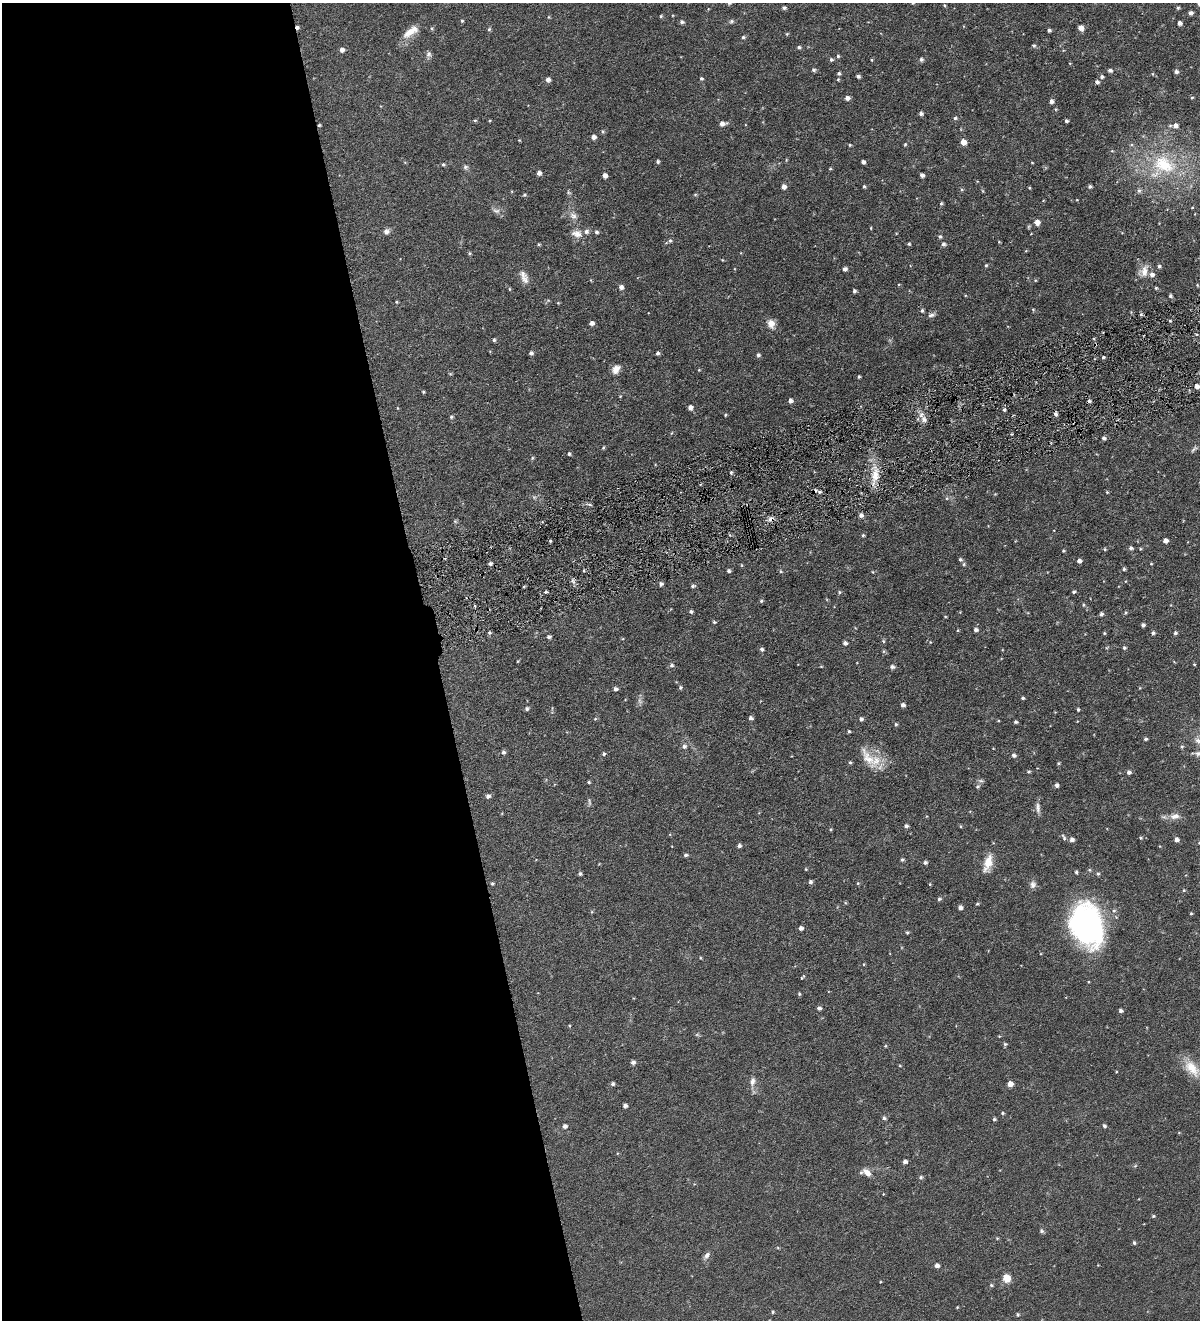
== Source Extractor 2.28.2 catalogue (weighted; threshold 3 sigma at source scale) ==
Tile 9 of 4 x 4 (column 1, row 3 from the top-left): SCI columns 278-1475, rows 1322-2639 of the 5223 x 5278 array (HDU 1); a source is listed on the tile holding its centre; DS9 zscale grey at full resolution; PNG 1202 x 1322 px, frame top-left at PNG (2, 3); no overlay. Shown black and unused: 36% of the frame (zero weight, under 4 of 8 exposures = <1% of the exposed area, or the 3 px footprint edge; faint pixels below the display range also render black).
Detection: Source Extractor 2.28.2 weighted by HDU 2 'WHT'; one run over the whole footprint, this tile lists its part. Background 0.0723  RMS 0.0066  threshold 0.0269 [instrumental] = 3 sigma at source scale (4.09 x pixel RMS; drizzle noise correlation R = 1.36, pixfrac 0.8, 0.05/0.05 arcsec/px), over >= 5 px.
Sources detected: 293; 3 too faint to see at this stretch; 3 cosmic-ray / hot-pixel residue — not listed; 5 inside a brighter listed object's ellipse — not listed separately; the other 282 listed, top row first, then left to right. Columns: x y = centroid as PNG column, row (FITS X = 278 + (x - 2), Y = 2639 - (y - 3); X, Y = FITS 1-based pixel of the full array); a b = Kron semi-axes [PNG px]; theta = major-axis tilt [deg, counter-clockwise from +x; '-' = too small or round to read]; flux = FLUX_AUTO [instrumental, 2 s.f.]
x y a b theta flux
729 3 5 5 - 1.2
913 3 5 4 - 0.89
1199 3 5 5 - 1.6
784 8 4 4 - 1.3
1178 8 4 4 - 0.96
1190 13 4 4 - 1.7
661 16 4 3 - 0.68
549 17 4 4 - 0.56
462 21 4 4 - 0.67
731 21 7 6 - 1.1
682 22 5 4 - 1.3
1179 23 4 4 - 2.1
432 28 5 4 - 0.76
1081 28 5 5 - 3.1
489 29 5 4 - 0.94
1049 30 4 3 - 1.2
411 32 24 9 35 7.5
787 34 4 4 - 0.63
743 37 5 4 - 1
1034 45 5 5 - 0.85
799 47 5 4 - 1.1
342 50 5 5 - 2.3
429 54 8 7 - 1.7
838 56 4 4 - 0.84
831 59 5 5 - 1
921 59 5 5 - 1.4
871 60 4 3 - 0.54
1070 63 4 2 - 0.36
814 70 4 4 - 1.1
1110 70 5 4 - 1.5
1176 72 5 4 - 1.6
839 73 4 4 - 0.98
1153 74 5 3 - 0.52
858 76 4 3 - 1.4
1102 77 5 4 - 1.4
701 78 5 4 - 0.8
548 79 5 5 - 2.3
838 79 4 3 - 0.62
1097 82 5 4 - 1.5
1192 97 5 3 - 0.59
847 98 5 4 - 2.3
1051 101 5 4 - 2
921 114 5 4 - 1.3
955 118 4 4 - 0.95
475 120 4 4 - 0.66
490 120 4 3 - 0.49
1066 121 4 3 - 1
722 123 7 5 7 3
319 125 3 3 - 0.64
1175 125 7 6 - 2.7
603 131 5 5 - 0.9
593 137 5 4 - 2.6
519 140 3 3 - 0.42
963 142 5 5 - 5.4
905 144 5 4 - 0.62
850 145 4 3 - 0.65
1112 151 5 3 - 0.56
658 161 4 4 - 1.1
863 162 4 3 - 1.7
1032 162 4 3 - 0.38
443 164 5 4 - 0.78
1164 164 38 26 -21 42
465 167 7 5 15 1.2
830 169 4 3 - 0.58
539 173 4 4 - 2.3
605 175 4 4 - 3
922 175 4 4 - 2.2
864 186 4 3 - 0.86
1090 186 4 4 - 1.2
784 187 5 4 - 2.9
1029 188 3 3 - 0.51
961 189 5 3 - 0.66
1139 191 7 6 - 1.4
695 194 5 3 - 0.61
524 195 5 4 - 0.79
941 203 5 4 - 0.79
1192 207 5 3 - 0.54
496 211 12 6 -18 2.3
573 216 11 8 -41 3.2
1037 222 5 5 - 4.4
871 228 4 3 - 0.47
386 232 7 6 - 2.2
596 232 5 5 - 1.2
577 234 15 10 -10 4.5
940 236 5 5 - 1
670 240 5 5 - 1.1
999 242 3 3 - 0.47
539 244 4 4 - 0.6
909 244 4 4 - 0.86
944 244 5 5 - 1.5
469 253 5 4 - 0.69
986 265 4 4 - 0.79
1159 266 5 5 - 1.1
845 269 4 4 - 2.1
1144 271 17 10 74 5.6
525 280 16 9 -57 4.1
1035 280 4 3 - 0.51
1197 285 5 3 - 0.5
621 287 5 5 - 2.3
1156 288 4 4 - 0.67
509 289 5 3 - 0.51
854 291 4 4 - 1.2
1170 296 4 4 - 1.1
396 302 4 3 - 0.59
558 303 4 4 - 0.51
1033 309 6 4 -2 0.61
922 310 5 4 - 1.1
931 315 10 5 12 1.7
1170 321 4 3 - 0.6
592 323 5 4 - 2.4
771 324 12 9 -75 4.2
494 340 4 4 - 0.89
531 353 4 4 - 1.5
657 353 4 4 - 1.3
758 355 5 4 - 1.3
1103 357 4 3 - 0.91
616 369 11 8 53 4.2
699 370 4 4 - 0.46
859 377 3 3 - 0.77
1197 386 4 3 - 2.3
423 392 4 3 - 0.66
620 396 3 3 - 0.47
790 400 5 5 - 2
1089 401 4 4 - 1
690 407 4 4 - 2.8
398 408 4 3 - 0.39
1004 410 5 5 - 1.1
1056 414 5 4 - 1.4
725 415 3 3 - 0.61
451 417 5 5 - 0.9
924 419 8 6 -86 2.6
1104 438 5 4 - 1.3
603 448 5 3 - 0.76
1194 449 11 4 45 1.3
569 454 4 4 - 0.97
532 458 5 4 - 0.76
731 472 4 3 - 0.69
875 475 19 9 85 8.5
820 492 4 3 - 1.1
1107 492 4 3 - 0.54
995 494 4 4 - 0.43
861 515 6 5 - 1.7
455 521 5 5 - 0.77
863 535 4 3 - 0.79
550 541 4 3 - 0.67
1165 541 4 4 - 2.7
1131 548 5 4 - 1.5
1105 549 4 4 - 0.62
1063 551 3 3 - 0.62
960 560 4 4 - 1.1
1079 561 4 4 - 2.1
490 563 4 3 - 1.7
964 564 5 4 - 0.77
1151 564 4 3 - 0.48
741 565 5 3 - 0.46
1124 569 4 4 - 0.96
729 571 4 4 - 1.3
781 571 5 4 - 0.72
873 572 5 3 - 0.47
661 584 4 4 - 1.5
693 586 5 4 - 1.1
546 592 4 3 - 0.96
839 592 5 4 - 0.72
1074 592 4 4 - 0.91
761 601 4 4 - 0.91
1083 605 5 3 - 0.53
691 612 4 4 - 1.1
1126 613 5 4 - 0.73
1101 614 4 4 - 1.3
714 622 4 4 - 0.76
1143 625 4 3 - 1.4
976 630 5 4 - 1.8
489 632 4 3 - 0.75
1104 633 4 3 - 0.63
1153 633 4 4 - 1.2
1175 633 5 4 - 1
549 637 4 4 - 1.6
883 641 6 4 -89 0.74
845 643 4 4 - 1.8
1124 648 5 4 - 0.92
762 649 5 4 - 1.3
884 651 5 4 - 0.77
1194 664 4 3 - 0.47
671 665 5 5 - 1.4
821 666 5 3 - 0.45
892 667 5 5 - 1.7
680 687 5 4 - 0.88
615 689 5 4 - 1.6
1023 698 3 3 - 0.88
903 705 4 4 - 2
527 709 5 4 - 1.2
1078 709 4 3 - 0.76
751 718 4 4 - 1.6
595 719 5 3 - 0.55
861 719 4 4 - 1.4
1016 722 4 3 - 0.98
896 724 4 4 - 0.93
1145 739 5 3 - 0.88
1199 741 15 7 -15 4.4
684 746 7 6 - 1.6
1182 747 5 4 - 0.84
503 752 5 5 - 1.4
1198 753 11 7 16 2.3
604 754 4 4 - 0.94
1014 755 5 4 - 1.5
868 758 34 11 -57 10
850 762 4 4 - 0.78
1058 763 4 3 - 0.64
1029 772 5 4 - 0.71
1129 772 4 4 - 1.7
589 782 4 3 - 0.65
1057 785 4 4 - 1.8
978 786 6 5 - 1.2
488 796 5 5 - 1.8
589 802 11 4 -82 1.1
1038 808 15 6 -87 2.5
1175 816 14 8 11 3.9
906 826 4 4 - 1.4
1064 837 9 4 -65 1.1
1141 838 5 4 - 0.63
1072 840 5 5 - 2.2
1176 840 4 4 - 2.4
1199 843 5 4 - 0.78
739 846 5 4 - 1.3
686 855 4 4 - 1.2
902 860 5 4 - 0.97
925 863 5 4 - 1.3
988 863 24 9 73 8
806 869 4 3 - 0.52
1076 872 5 4 - 0.88
580 874 4 4 - 1.1
1098 874 5 4 - 0.8
810 882 4 4 - 1.5
492 883 4 4 - 0.89
858 883 5 4 - 0.63
930 884 4 4 - 0.5
1033 884 10 8 68 2.4
1184 890 5 3 - 0.51
939 899 5 4 - 1.1
977 904 4 4 - 0.67
960 908 4 4 - 2.1
1114 911 6 5 - 1.2
1191 914 3 3 - 0.59
1087 925 32 24 -73 170
801 928 4 4 - 1.9
907 933 4 4 - 0.64
864 964 4 3 - 0.44
802 977 6 3 47 0.6
799 994 5 4 - 0.68
819 1008 5 4 - 1.5
1121 1011 4 4 - 1.5
569 1026 4 3 - 0.52
1005 1044 5 5 - 0.91
885 1046 4 4 - 0.5
633 1062 4 4 - 1.9
900 1066 4 3 - 0.52
1192 1068 26 14 -49 11
752 1081 12 7 81 2.8
613 1084 4 4 - 1.2
1010 1084 4 4 - 4.3
625 1106 4 4 - 1.7
1002 1113 4 4 - 0.67
884 1118 5 4 - 1.3
994 1119 4 3 - 0.98
565 1126 5 4 - 2
1104 1126 4 4 - 1.3
905 1162 4 4 - 2.1
1135 1166 5 3 - 0.61
867 1173 12 7 -41 3.6
921 1177 5 5 - 0.91
1153 1216 4 3 - 0.71
1041 1231 7 5 -42 0.96
997 1238 5 3 - 0.55
1134 1243 5 4 - 0.88
707 1255 10 6 54 2.1
1098 1265 2 2 - 0.34
937 1266 4 4 - 2.4
1007 1278 6 6 - 8.4
991 1285 5 4 - 0.75
957 1307 3 3 - 0.45
773 1312 4 4 - 0.8
1018 1314 5 4 - 0.9
Overlapping masked pixels (flux is a lower limit): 1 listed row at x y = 319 125
Isophote crosses this tile's border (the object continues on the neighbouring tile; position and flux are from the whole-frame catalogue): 6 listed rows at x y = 729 3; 913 3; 1199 3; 1199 741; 1198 753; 1199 843